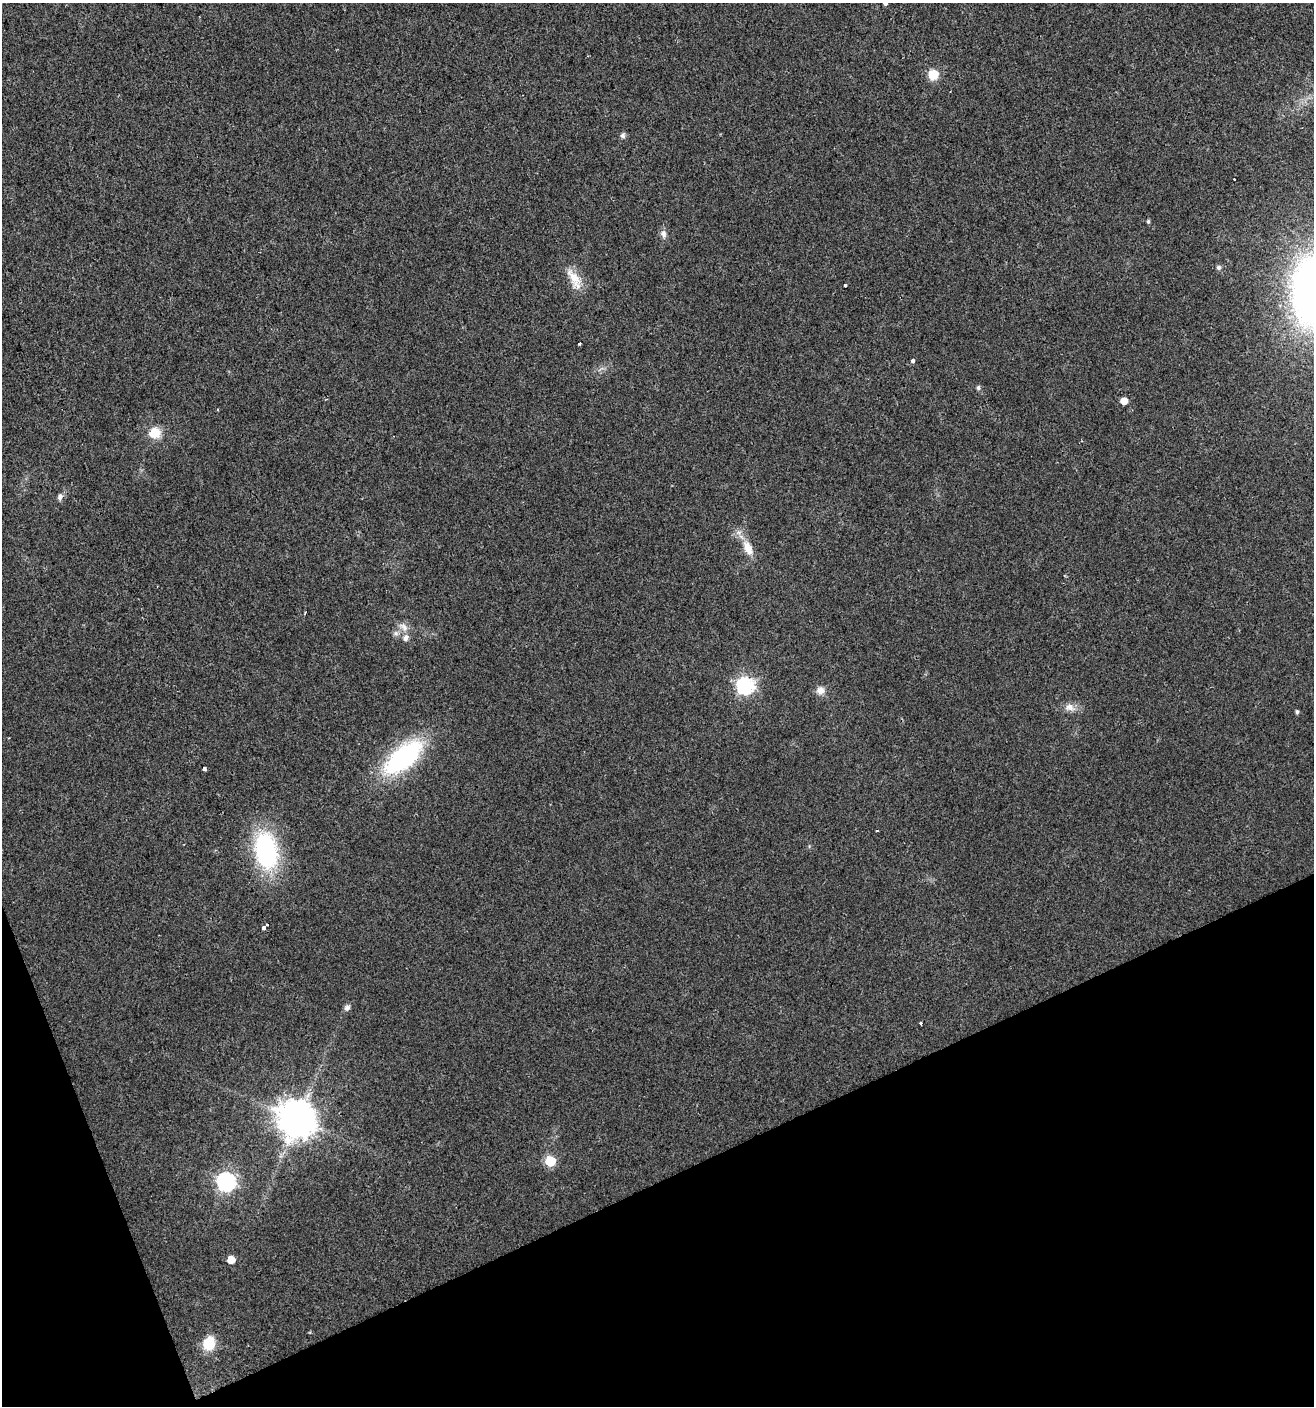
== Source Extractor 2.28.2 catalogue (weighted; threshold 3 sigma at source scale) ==
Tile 14 of 4 x 4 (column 2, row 4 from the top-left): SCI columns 1454-2765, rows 1-1404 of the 5474 x 5618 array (HDU 1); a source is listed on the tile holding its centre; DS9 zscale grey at full resolution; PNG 1316 x 1408 px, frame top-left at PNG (2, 3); no overlay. Shown black and unused: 19% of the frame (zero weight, under 2 of 3 exposures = <1% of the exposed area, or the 3 px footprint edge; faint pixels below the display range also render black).
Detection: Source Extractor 2.28.2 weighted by HDU 2 'WHT'; one run over the whole footprint, this tile lists its part. Background 0.0185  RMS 0.0053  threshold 0.0238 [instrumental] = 3 sigma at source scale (4.5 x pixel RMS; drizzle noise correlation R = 1.50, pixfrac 1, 0.0396/0.0396 arcsec/px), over >= 5 px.
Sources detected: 38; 1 cosmic-ray / hot-pixel residue — not listed; the other 37 listed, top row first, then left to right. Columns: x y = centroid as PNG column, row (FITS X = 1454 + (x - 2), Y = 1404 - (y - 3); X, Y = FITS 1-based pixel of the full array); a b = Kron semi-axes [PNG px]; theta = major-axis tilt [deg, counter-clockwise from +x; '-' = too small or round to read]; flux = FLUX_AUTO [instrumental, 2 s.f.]
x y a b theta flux
885 3 4 3 - 13
933 75 6 6 - 26
623 135 8 6 73 1.4
1234 179 2 2 - 0.54
1148 221 5 4 - 0.91
663 234 10 7 -89 2.3
1219 267 5 5 - 1.5
574 278 28 12 -53 9.3
845 285 3 3 - 1.4
1311 291 55 29 89 310
579 344 3 3 - 0.81
913 361 4 4 - 3.2
978 388 6 5 - 1.2
1124 401 5 5 - 5.6
217 410 4 2 - 0.53
155 433 15 14 - 8.4
60 497 8 6 72 1.7
748 548 20 10 -66 7.3
305 613 3 2 - 0.74
403 627 16 8 -31 3.4
396 633 8 6 -21 1.6
406 638 9 7 52 2.2
745 686 7 7 - 150
820 690 11 10 - 3.4
1070 707 15 10 -16 4.1
1297 712 4 4 - 1.1
403 757 46 21 40 71
204 769 3 3 - 2.6
266 851 35 21 -79 72
264 927 7 3 42 7.3
347 1008 6 5 - 2.3
920 1023 3 3 - 2.8
298 1119 11 11 - 1300
550 1161 6 6 - 31
226 1182 8 7 - 170
231 1260 5 5 - 7.9
209 1343 13 11 67 14
Isophote crosses this tile's border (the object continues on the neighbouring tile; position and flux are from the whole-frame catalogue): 2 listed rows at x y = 885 3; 1311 291